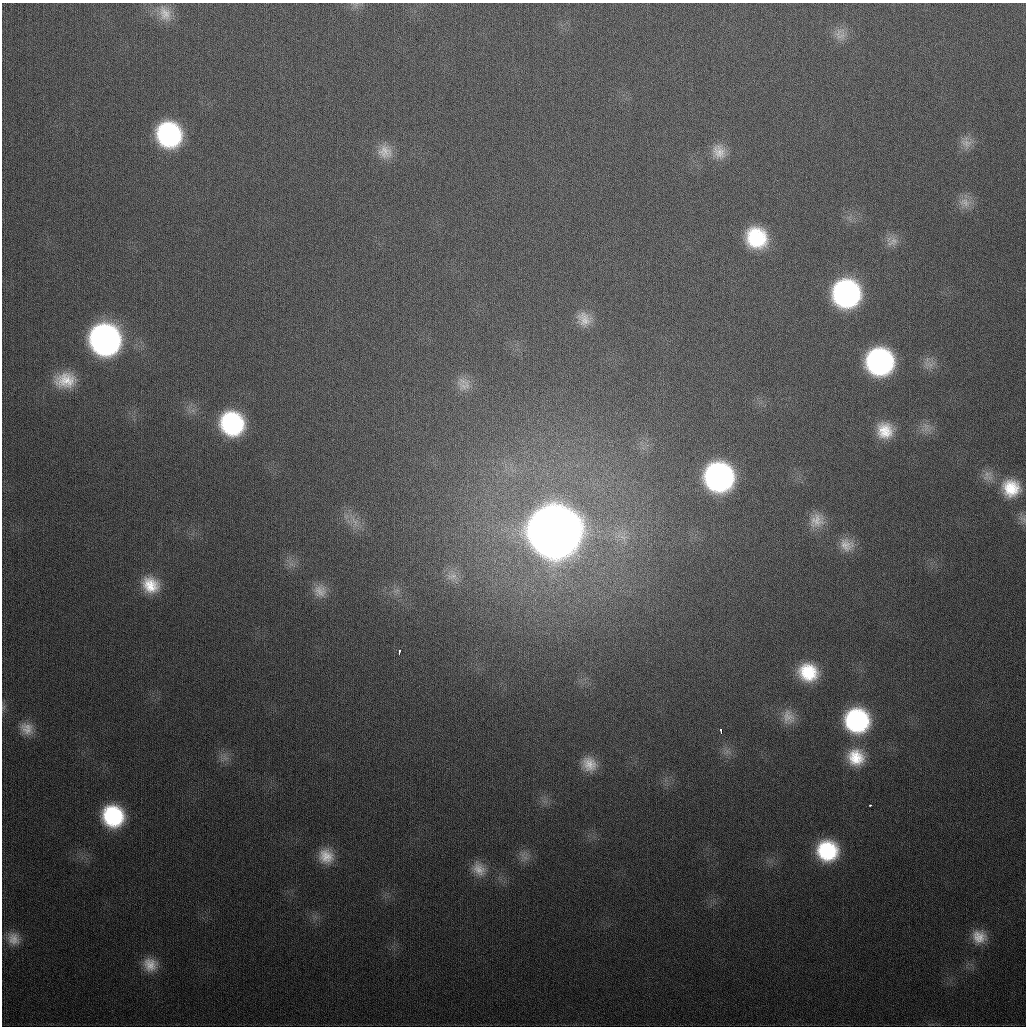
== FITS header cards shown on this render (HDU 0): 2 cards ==
NAXIS1  =                 1024
NAXIS2  =                 1024

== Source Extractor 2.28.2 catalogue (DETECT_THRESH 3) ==
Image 1024 x 1024 px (HDU 0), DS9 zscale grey, 1 PNG px = 1 image px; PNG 1028 x 1028 px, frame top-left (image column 1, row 1024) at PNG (2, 3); no overlay
Background 339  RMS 13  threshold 39.2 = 3 sigma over >= 5 px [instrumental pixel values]
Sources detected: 48; all 48 listed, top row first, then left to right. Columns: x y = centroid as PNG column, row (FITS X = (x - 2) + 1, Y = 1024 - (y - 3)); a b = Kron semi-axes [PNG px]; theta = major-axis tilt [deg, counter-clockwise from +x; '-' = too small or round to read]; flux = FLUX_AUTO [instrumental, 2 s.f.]
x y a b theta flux
165 13 22 15 -65 1.4e+04
840 34 18 16 -85 1.1e+04
169 135 20 19 - 1.4e+05
966 143 17 12 -17 8.7e+03
385 152 20 18 -38 1.5e+04
719 152 20 16 -62 1.4e+04
965 202 17 13 -21 1.1e+04
756 238 21 20 - 6.1e+04
893 242 17 10 33 8.2e+03
846 294 21 20 - 2.4e+05
584 319 20 16 -53 1.4e+04
105 340 22 20 -57 4.2e+05
880 362 21 20 - 2.3e+05
929 364 15 7 -17 6.3e+03
65 380 25 18 4 2.6e+04
465 386 22 15 -9 1.2e+04
232 423 20 18 -54 1.2e+05
926 427 16 10 -62 8.2e+03
885 431 19 18 - 2.4e+04
987 475 17 11 56 8.3e+03
719 477 21 20 - 3.1e+05
1011 488 22 21 - 3.2e+04
817 520 22 18 44 1.6e+04
355 522 18 7 -58 9.0e+03
554 532 24 24 - 6.6e+06
846 545 21 18 -26 1.5e+04
452 576 16 9 11 8.3e+03
150 585 20 17 -37 2.5e+04
397 590 9 4 19 2.5e+03
320 591 18 17 - 1.3e+04
399 652 5 2 - 3.5e+03
808 672 19 17 -26 4.1e+04
788 717 20 16 -70 1.2e+04
857 720 20 20 - 1.4e+05
27 729 17 14 -45 1.1e+04
721 730 5 3 - 5.4e+03
856 757 21 19 -41 2.9e+04
225 758 11 6 -40 4.9e+03
589 764 18 15 -48 1.6e+04
870 805 3 2 - 1.4e+03
113 816 19 18 - 8.5e+04
827 851 19 18 - 6.9e+04
326 856 19 17 -50 1.9e+04
525 857 10 4 -9 3.8e+03
479 869 22 17 -50 1.6e+04
979 937 18 16 -26 1.6e+04
14 939 18 15 -47 1.3e+04
150 965 19 18 - 1.7e+04